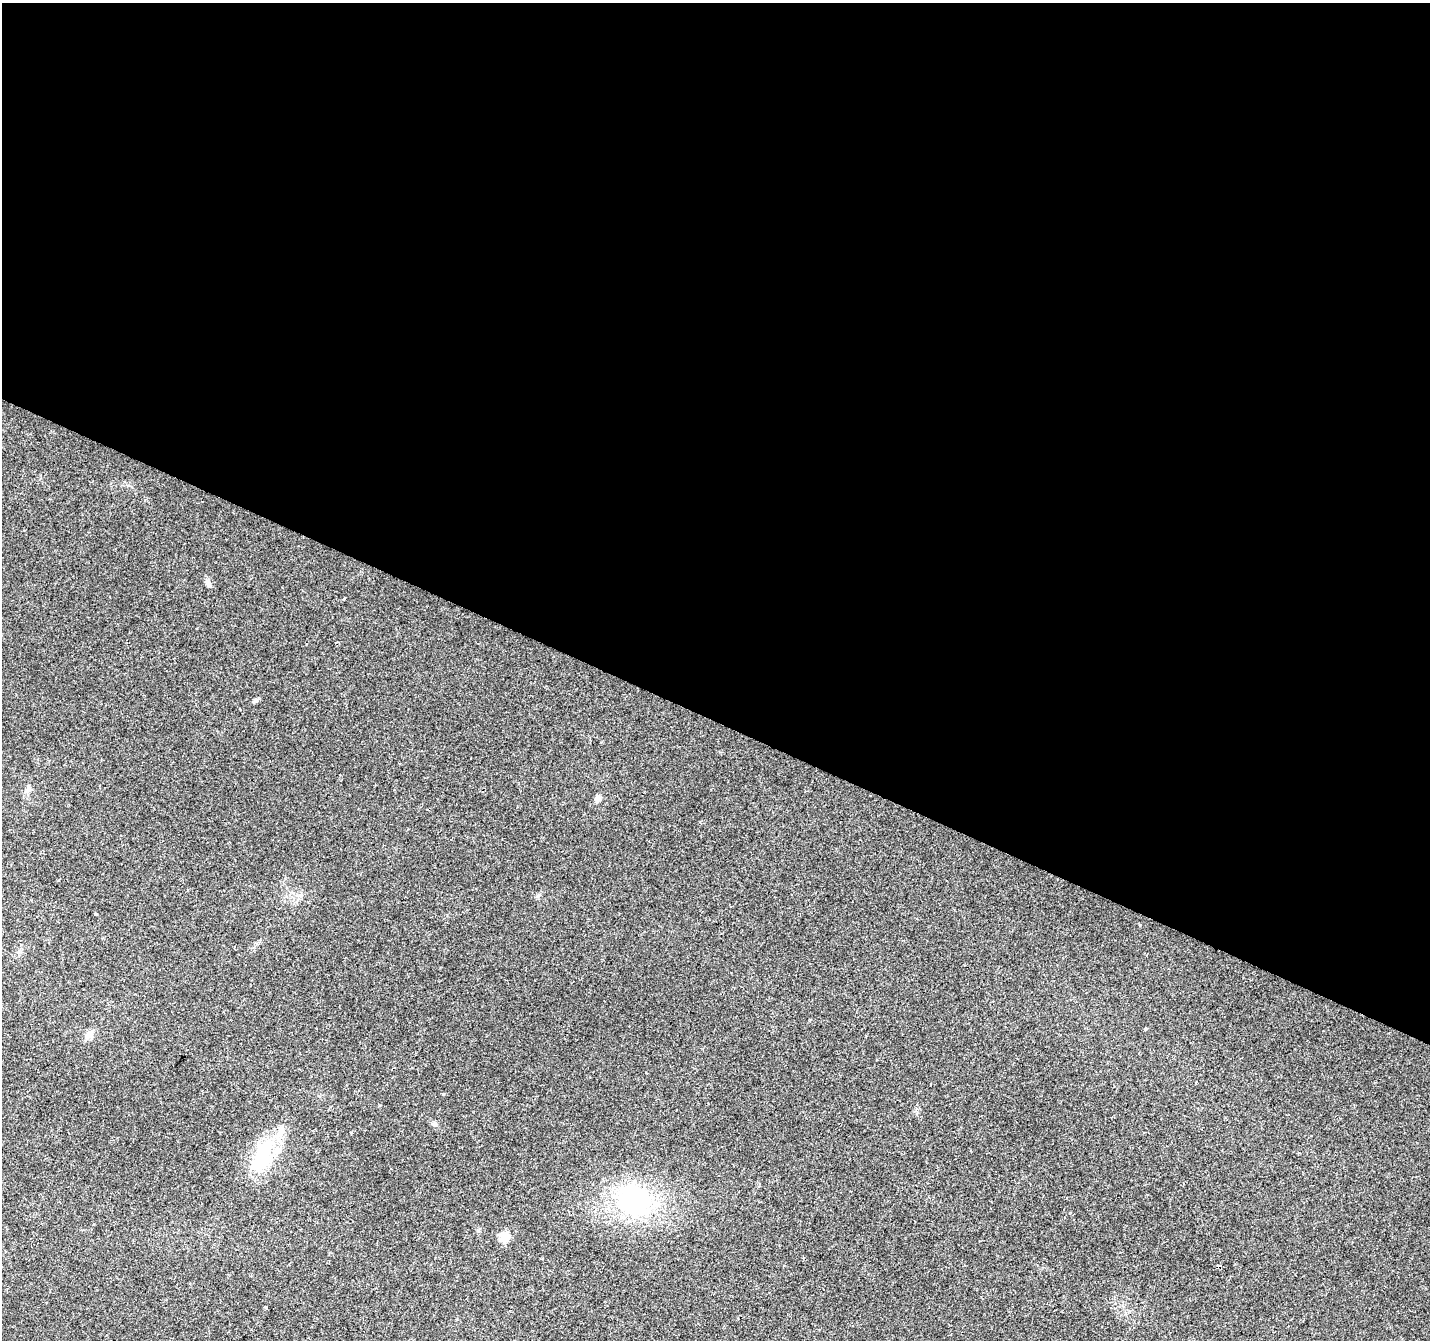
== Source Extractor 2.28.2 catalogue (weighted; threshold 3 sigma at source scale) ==
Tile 3 of 4 x 4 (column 3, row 1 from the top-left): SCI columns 2855-4282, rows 4217-5554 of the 5715 x 5822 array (HDU 1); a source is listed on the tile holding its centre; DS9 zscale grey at full resolution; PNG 1432 x 1342 px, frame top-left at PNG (2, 3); no overlay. Shown black and unused: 54% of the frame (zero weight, under 2 of 3 exposures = <1% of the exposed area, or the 3 px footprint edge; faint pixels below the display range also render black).
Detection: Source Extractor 2.28.2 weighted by HDU 2 'WHT'; one run over the whole footprint, this tile lists its part. Background 0.0438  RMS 0.0065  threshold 0.0293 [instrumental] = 3 sigma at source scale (4.5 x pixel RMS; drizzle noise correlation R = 1.50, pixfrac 1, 0.0396/0.0396 arcsec/px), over >= 5 px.
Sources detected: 14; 1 inside a brighter object's white glare — not listed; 1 inside a brighter listed object's ellipse — not listed separately; the other 12 listed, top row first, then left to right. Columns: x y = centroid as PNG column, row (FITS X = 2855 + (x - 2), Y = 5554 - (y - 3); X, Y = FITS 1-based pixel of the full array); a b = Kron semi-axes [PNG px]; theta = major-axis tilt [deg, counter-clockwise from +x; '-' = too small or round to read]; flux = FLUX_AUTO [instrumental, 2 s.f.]
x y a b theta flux
208 584 8 6 -69 1.7
344 598 3 2 - 0.77
28 789 10 6 84 2.4
598 798 9 7 62 2.3
95 914 3 3 - 1.9
1145 1029 4 3 - 0.77
89 1034 12 8 32 3.7
1196 1083 3 3 - 1.1
435 1123 7 4 88 1.1
263 1157 36 23 82 31
635 1201 42 33 -43 84
504 1237 13 12 - 6.1
Unlisted compact peaks at least as high as the median listed source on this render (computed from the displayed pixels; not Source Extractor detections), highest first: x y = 256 700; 1140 925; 265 1307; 538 896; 351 1132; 478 1231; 700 822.